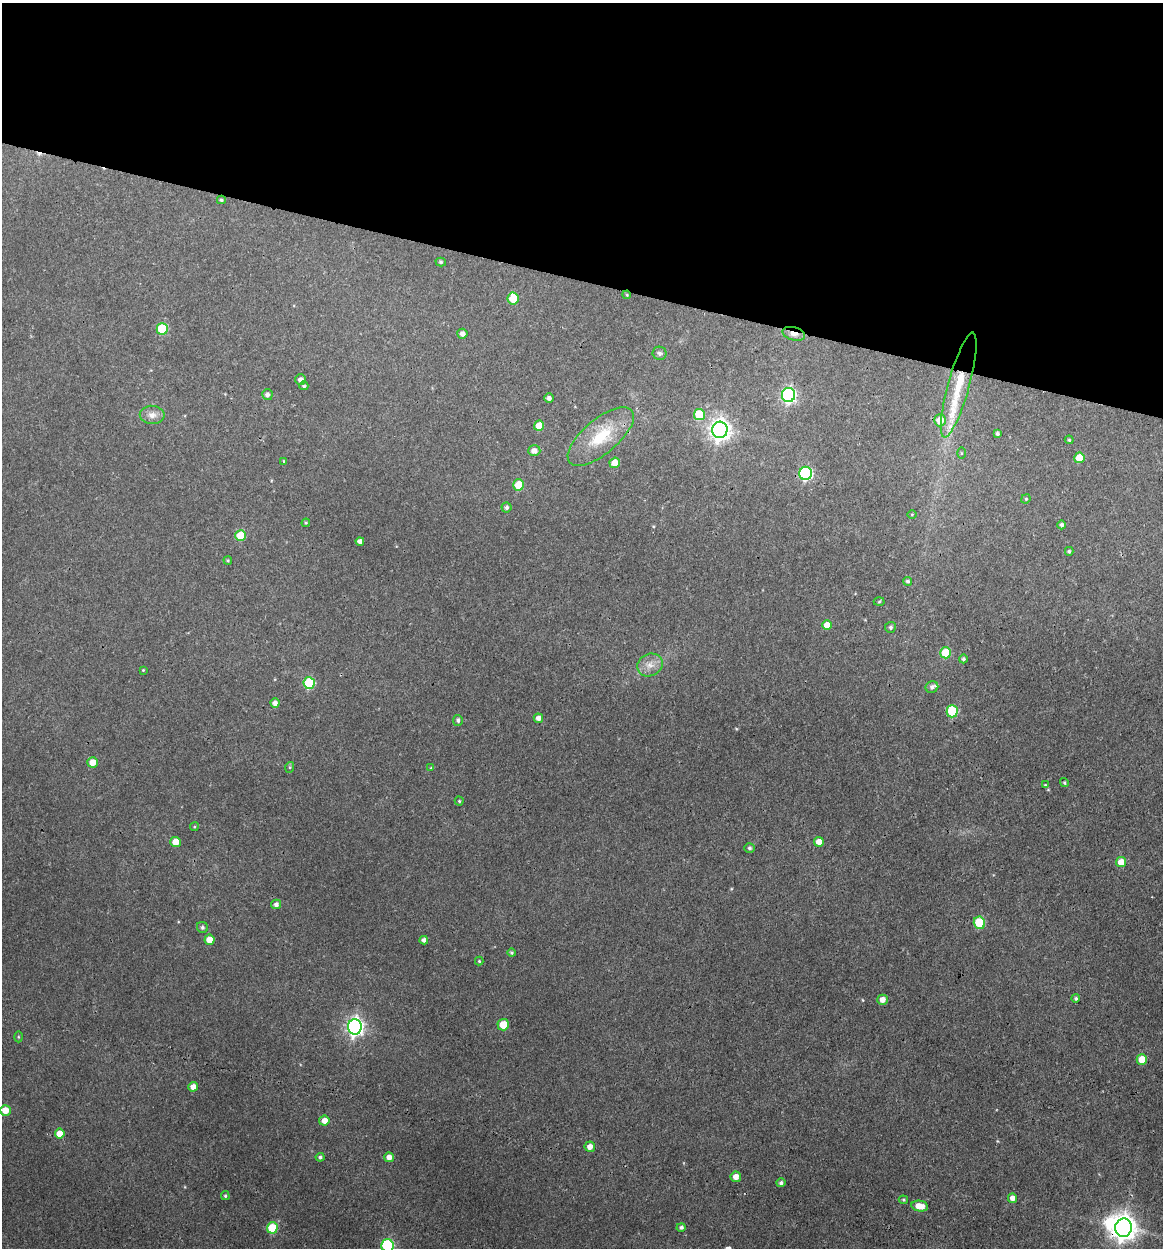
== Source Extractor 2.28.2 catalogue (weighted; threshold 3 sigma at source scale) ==
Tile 2 of 4 x 4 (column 2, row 1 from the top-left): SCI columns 1403-2563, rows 3742-4987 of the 5007 x 4987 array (HDU 1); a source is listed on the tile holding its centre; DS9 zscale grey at full resolution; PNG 1165 x 1250 px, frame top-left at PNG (2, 3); each listed source drawn as its Kron ellipse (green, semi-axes under 4 px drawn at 4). Shown black and unused: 22% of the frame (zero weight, under 3 of 4 exposures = <1% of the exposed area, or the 3 px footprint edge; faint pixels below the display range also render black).
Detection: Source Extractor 2.28.2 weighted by HDU 2 'WHT'; one run over the whole footprint, this tile lists its part. Background 0.118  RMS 0.0043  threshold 0.0193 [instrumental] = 3 sigma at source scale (4.5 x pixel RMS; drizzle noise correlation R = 1.50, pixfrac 1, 0.05/0.05 arcsec/px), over >= 5 px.
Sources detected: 97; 1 inside a brighter object's white glare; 1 cosmic-ray / hot-pixel residue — neither listed nor drawn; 2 inside a brighter listed object's ellipse — not listed separately; the other 93 listed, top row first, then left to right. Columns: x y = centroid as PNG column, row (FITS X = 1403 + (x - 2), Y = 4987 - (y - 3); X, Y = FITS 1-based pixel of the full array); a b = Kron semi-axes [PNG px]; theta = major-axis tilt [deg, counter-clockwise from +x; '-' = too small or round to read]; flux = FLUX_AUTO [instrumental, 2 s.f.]
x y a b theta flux
221 200 4 4 - 0.67
441 262 5 4 - 0.6
627 295 4 3 - 0.42
513 298 6 5 - 12
162 329 6 5 - 24
462 334 5 5 - 2
794 334 11 6 -15 2.6
660 353 7 6 - 1.2
300 380 5 5 - 1.8
959 385 54 10 75 17
304 386 4 4 - 0.71
267 395 5 5 - 1.5
789 395 7 6 - 100
549 398 5 4 - 1.5
699 414 5 5 - 13
152 415 12 9 -4 2.9
940 420 6 6 - 5.7
539 426 5 5 - 5.9
720 430 8 7 - 280
997 434 4 4 - 1
601 437 40 17 40 19
1069 440 4 4 - 0.49
534 451 6 5 - 2.4
961 453 5 4 - 0.44
1079 458 5 5 - 8.6
284 461 4 3 - 0.49
615 463 5 5 - 6
806 473 6 6 - 61
519 485 5 5 - 15
1026 499 5 4 - 0.55
506 507 5 5 - 0.94
912 514 5 3 - 0.39
306 523 4 3 - 0.43
1062 525 4 4 - 1.2
241 536 5 5 - 16
360 541 4 4 - 1.9
1069 551 4 4 - 0.68
228 560 4 3 - 0.52
908 581 4 4 - 0.82
879 602 5 3 - 0.49
827 625 5 5 - 5.4
890 627 5 5 - 0.96
946 653 5 5 - 16
963 659 4 4 - 0.83
650 665 13 11 26 4.1
143 670 4 4 - 0.36
309 683 6 5 - 29
932 687 6 6 - 1.4
275 703 4 4 - 2.1
952 711 6 5 - 22
538 718 5 4 - 2.1
458 720 5 5 - 1
93 762 5 5 - 4.7
290 767 5 3 - 0.5
431 768 4 3 - 0.38
1064 783 4 4 - 0.55
1045 785 4 3 - 0.36
459 801 4 4 - 0.51
194 827 4 3 - 0.42
176 842 5 5 - 6
819 842 5 5 - 4
749 848 5 5 - 0.87
1121 862 5 5 - 6.2
276 904 5 4 - 1.4
979 923 6 5 - 20
202 927 6 5 - 0.99
210 940 5 5 - 5.9
424 940 4 4 - 1.5
512 953 4 4 - 0.62
479 961 4 4 - 0.48
1076 998 4 4 - 0.79
882 1000 5 5 - 3.4
503 1025 6 6 - 7.6
355 1027 8 7 - 180
18 1037 5 3 - 0.46
1142 1059 5 5 - 7.5
193 1087 5 4 - 3.1
5 1110 5 5 - 5.7
324 1121 5 5 - 3.7
60 1134 5 5 - 5.6
590 1147 5 5 - 2.8
320 1157 4 4 - 0.84
389 1157 5 5 - 3
736 1177 5 5 - 3.3
781 1183 5 4 - 1.1
225 1196 4 3 - 0.61
1012 1198 5 4 - 2.9
903 1200 4 3 - 0.53
920 1206 8 5 -10 6
681 1227 4 4 - 1
272 1228 5 5 - 17
1124 1228 9 8 - 480
387 1245 6 6 - 44
Overlapping masked pixels (flux is a lower limit): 3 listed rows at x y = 794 334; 959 385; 1124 1228
Isophote crosses this tile's border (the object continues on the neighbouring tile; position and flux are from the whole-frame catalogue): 1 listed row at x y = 387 1245